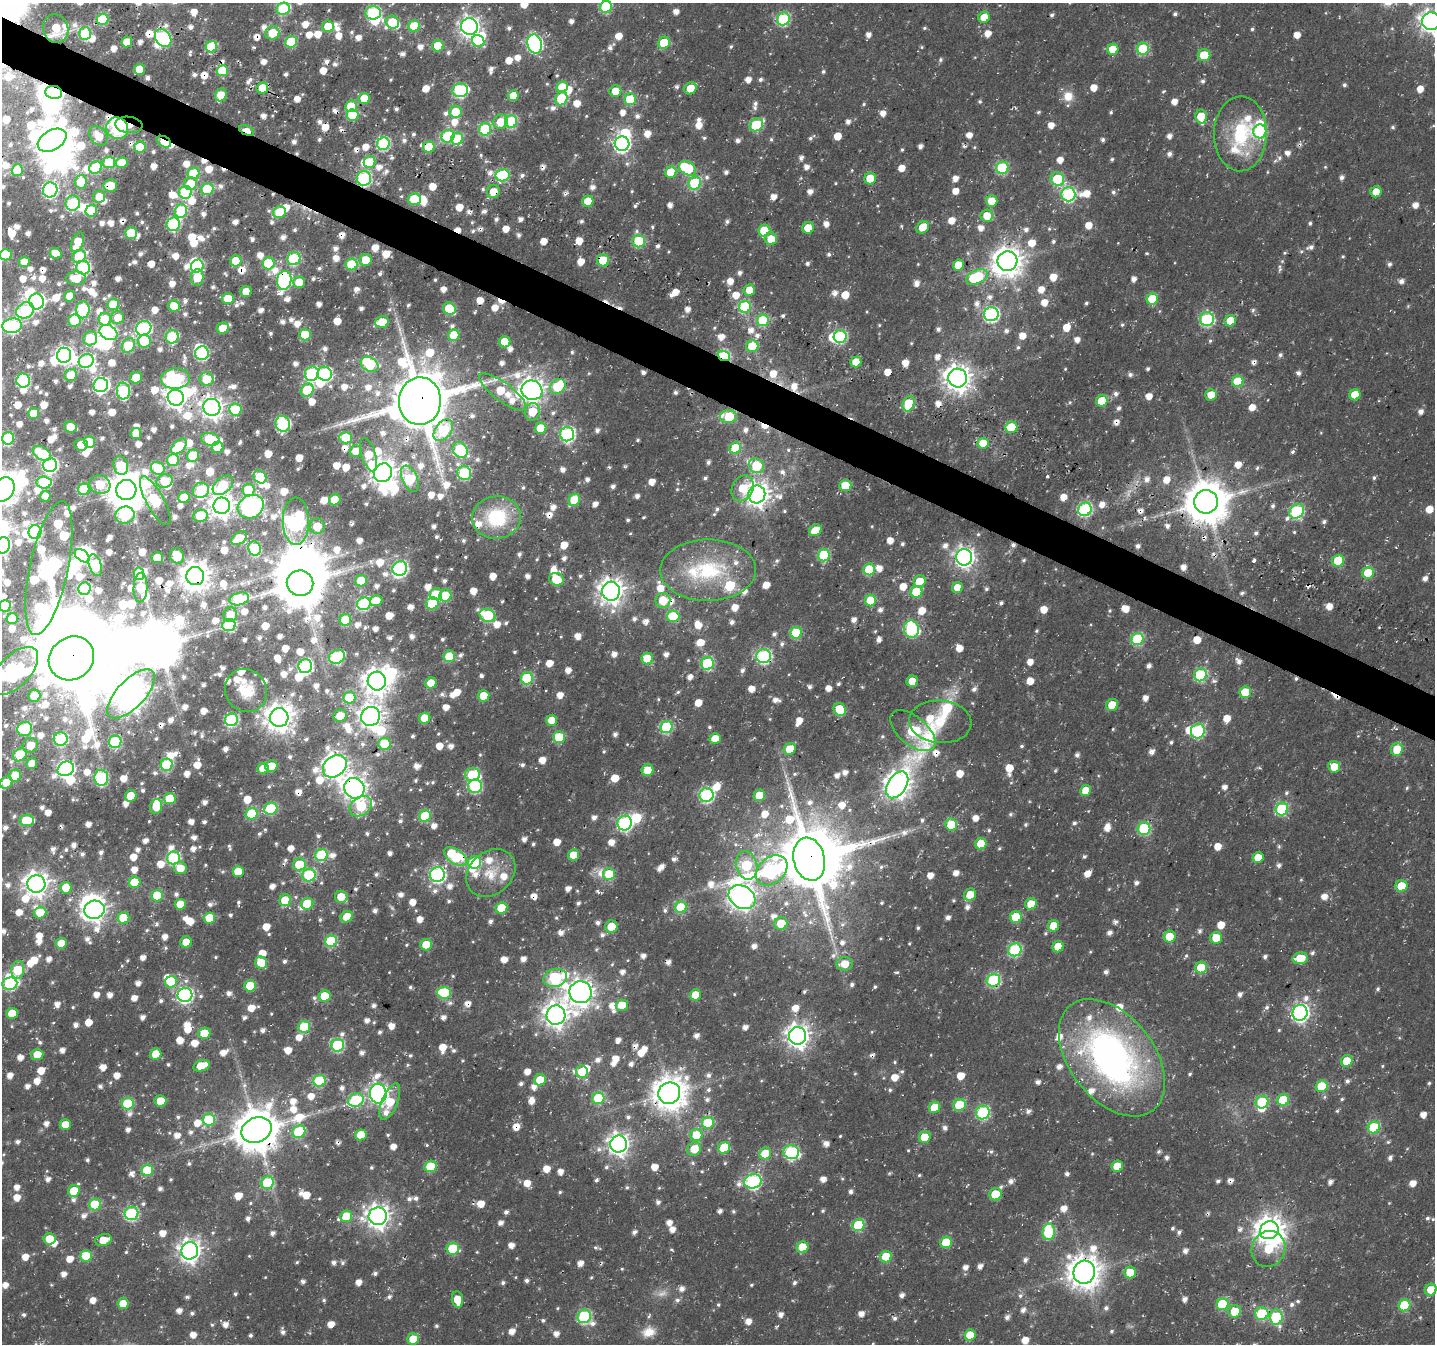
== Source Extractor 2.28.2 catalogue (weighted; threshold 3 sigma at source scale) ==
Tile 11 of 4 x 4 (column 3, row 3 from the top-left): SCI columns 2877-4309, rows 1630-2971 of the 5806 x 5920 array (HDU 1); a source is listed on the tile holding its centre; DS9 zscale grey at full resolution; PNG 1437 x 1346 px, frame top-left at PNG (2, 3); each listed source drawn as its Kron ellipse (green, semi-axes under 4 px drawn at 4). Shown black and unused: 3% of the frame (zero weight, under 3 of 4 exposures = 4% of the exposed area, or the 3 px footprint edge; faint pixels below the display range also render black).
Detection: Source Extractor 2.28.2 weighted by HDU 2 'WHT'; one run over the whole footprint, this tile lists its part. Background 0.0176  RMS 0.0038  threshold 0.0172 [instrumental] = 3 sigma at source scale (4.5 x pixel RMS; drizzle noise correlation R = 1.50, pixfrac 1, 0.0396/0.0396 arcsec/px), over >= 5 px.
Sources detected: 1836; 8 too faint to see at this stretch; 58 inside a brighter object's white glare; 24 cosmic-ray / hot-pixel residue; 1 long thin detection or spike segment (spike, bleed or trail) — neither listed nor drawn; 48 inside a brighter listed object's ellipse — not listed separately; of the other 1697, all 500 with FLUX_AUTO >= 7.46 (the completeness limit of this list) listed and drawn (1197 fainter detections not listed), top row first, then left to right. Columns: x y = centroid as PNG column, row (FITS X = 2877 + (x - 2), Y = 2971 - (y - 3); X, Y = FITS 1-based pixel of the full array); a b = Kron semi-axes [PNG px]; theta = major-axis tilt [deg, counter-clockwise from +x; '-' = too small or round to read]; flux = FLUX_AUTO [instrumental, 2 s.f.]
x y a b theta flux
606 7 6 6 - 38
283 9 7 6 - 35
373 13 8 6 1 62
984 17 6 5 - 7.6
102 19 6 5 - 30
783 19 7 6 - 50
1431 21 9 9 - 350
392 22 7 6 - 17
328 26 6 5 - 9.5
414 26 6 5 - 27
469 27 8 8 - 240
56 28 14 12 -75 14
272 33 7 6 - 12
85 34 6 6 - 30
163 38 10 7 -55 83
478 41 6 5 - 17
127 42 5 5 - 11
291 42 6 6 - 23
664 43 6 5 - 20
535 44 10 7 -76 120
438 46 6 5 - 17
211 47 6 5 - 31
1113 49 5 5 - 12
1143 49 6 6 - 32
1204 55 6 6 - 14
139 69 5 5 - 11
222 71 5 5 - 20
562 87 5 5 - 11
262 88 6 5 - 17
690 88 6 5 - 9.5
460 90 8 7 - 58
615 91 6 6 - 7.8
54 92 8 6 -9 440
221 95 6 5 - 9
513 96 5 5 - 8.1
364 98 5 5 - 11
561 98 7 6 - 22
630 99 6 5 - 25
351 106 6 6 - 13
455 112 6 6 - 12
352 115 6 6 - 27
1201 117 7 5 -84 11
501 122 8 7 - 9.3
511 122 6 6 - 47
129 125 14 8 -6 14
756 125 7 6 - 38
117 128 11 10 - 82
485 129 6 6 - 41
247 130 8 4 -24 16
1260 131 7 6 - 40
1240 134 37 26 89 38
98 136 11 8 -51 8.8
448 136 7 6 - 31
457 139 6 6 - 25
52 140 15 10 30 720
164 142 8 5 -30 20
383 144 6 6 - 63
622 144 7 7 - 140
140 147 6 5 - 20
429 147 6 5 - 16
109 162 6 6 - 21
122 162 6 5 - 7.9
370 162 6 5 - 13
96 168 7 6 - 33
688 168 9 6 -30 31
1002 168 6 6 - 40
17 170 6 5 - 15
671 172 6 5 - 17
194 173 6 6 - 23
502 175 7 6 - 48
364 178 7 7 - 70
870 178 6 6 - 12
1057 179 7 6 - 29
81 182 6 6 - 15
695 183 7 6 - 44
190 184 6 6 - 11
110 185 7 6 - 10
207 189 6 6 - 25
50 190 7 7 - 92
185 192 6 6 - 36
493 192 7 6 - 7.6
1376 192 5 5 - 8.9
1068 194 7 7 - 76
99 197 6 6 - 8.2
414 199 6 6 - 23
588 201 5 5 - 14
991 201 6 6 - 8
73 203 7 7 - 36
91 211 6 5 - 21
181 211 7 6 - 40
279 212 6 5 - 19
987 216 6 6 - 7.7
173 224 7 6 - 57
923 227 7 5 45 9
808 228 6 5 - 8.4
764 231 6 6 - 20
131 233 6 6 - 20
771 239 6 6 - 8.1
639 241 6 6 - 27
78 242 10 5 72 12
56 253 6 5 - 9
6 255 6 5 - 19
79 256 7 6 - 24
294 258 7 6 - 39
366 260 6 6 - 12
603 260 6 6 - 17
236 261 5 5 - 15
1007 261 10 9 - 660
24 262 5 5 - 8.9
268 263 6 6 - 28
352 264 6 6 - 27
958 265 5 5 - 9.6
197 266 7 6 - 47
83 268 7 7 - 65
197 277 8 6 90 15
977 277 11 6 24 39
76 278 10 7 2 8.4
284 280 9 7 78 85
299 282 6 5 - 8.8
749 290 6 5 - 7.7
246 292 5 5 - 9.7
70 296 5 5 - 7.6
228 299 6 5 - 11
1152 299 6 5 - 20
36 301 8 7 - 130
113 304 6 5 - 17
174 306 6 5 - 16
745 307 6 6 - 39
449 309 6 6 - 25
25 310 9 7 33 46
83 310 8 6 -90 47
991 314 7 7 - 94
118 318 6 6 - 7.5
105 319 6 6 - 20
1207 319 7 7 - 66
74 320 6 6 - 16
763 320 6 5 - 34
1230 321 6 5 - 9.3
382 322 7 5 17 10
12 326 10 7 9 93
144 328 8 7 - 89
223 328 6 5 - 8.8
108 332 9 7 -28 81
305 335 6 6 - 16
454 335 6 5 - 16
840 336 6 6 - 53
172 337 7 6 - 41
90 338 7 7 - 20
144 341 6 6 - 21
505 342 5 5 - 12
128 345 8 6 60 30
752 346 6 6 - 18
202 353 7 6 - 58
64 355 7 7 - 190
724 356 6 5 - 56
86 361 7 6 - 60
856 362 5 5 - 10
370 364 9 7 -29 34
312 374 7 7 - 59
325 374 7 7 - 56
71 375 6 6 - 11
136 378 6 5 - 11
958 378 9 9 - 520
175 379 14 10 4 64
207 379 7 6 - 17
23 381 7 7 - 58
1238 381 6 5 - 21
101 385 7 7 - 110
558 386 8 7 - 24
307 390 7 6 - 24
532 390 10 9 - 420
123 391 8 6 -87 53
503 392 28 9 -37 24
1211 395 6 5 - 7.6
1355 395 5 5 - 12
176 398 8 7 - 310
420 401 24 21 88 3200
1102 401 6 5 - 14
909 404 8 5 66 22
212 407 8 8 - 330
235 409 6 6 - 24
532 412 9 7 71 11
34 413 5 5 - 13
729 417 8 6 2 19
283 424 8 7 - 67
70 427 6 5 - 11
1011 427 6 6 - 15
541 428 6 5 - 14
443 430 12 8 51 42
136 434 5 5 - 9.6
567 434 7 7 - 95
8 438 6 6 - 43
345 438 6 5 - 15
210 439 9 6 -10 23
89 442 6 5 - 16
983 443 5 5 - 10
81 445 7 6 - 7.7
179 446 9 5 46 27
217 447 6 6 - 10
735 448 6 5 - 19
460 450 8 7 - 42
356 451 6 5 - 8.1
42 453 10 6 -31 19
368 455 17 7 -74 14
193 456 6 6 - 22
173 460 6 6 - 24
50 465 7 6 - 98
121 465 9 7 -74 21
756 466 8 7 - 26
158 468 7 6 - 23
383 473 10 8 52 380
464 473 7 6 - 56
260 477 7 6 - 21
410 479 14 7 -66 43
164 481 8 7 - 9.6
44 482 7 6 - 30
100 484 11 9 -19 22
223 485 12 7 43 32
845 485 6 5 - 14
743 488 13 10 63 10
3 489 13 10 52 550
84 489 6 5 - 33
126 490 10 10 - 1200
201 490 8 7 - 50
248 490 6 6 - 17
757 494 9 8 - 420
45 496 5 5 - 7.8
184 497 6 5 - 12
335 500 6 5 - 13
574 500 6 5 - 16
155 501 27 8 -61 49
1206 502 12 11 - 1700
222 506 8 8 - 420
251 507 13 11 29 130
1085 509 7 6 - 73
1297 511 8 6 39 64
125 515 10 8 16 52
200 516 7 6 - 22
497 517 24 21 7 31
296 521 24 13 -89 110
317 526 8 7 - 8.9
815 530 7 5 29 7.7
35 532 7 6 - 68
239 538 9 5 35 11
3 545 8 7 - 80
254 549 7 6 - 36
824 555 6 6 - 35
82 556 8 5 -37 40
177 556 8 6 -71 7.9
964 557 8 8 - 240
157 558 6 5 - 8.4
1338 561 6 5 - 23
95 565 11 6 -72 42
49 568 68 19 78 230
400 568 7 7 - 95
869 569 6 6 - 26
708 570 48 31 0 41
1368 573 6 5 - 17
139 574 6 5 - 23
195 576 9 9 - 680
556 579 7 6 - 12
361 581 6 5 - 16
919 581 6 6 - 9.3
300 583 13 12 - 2100
140 588 15 7 88 16
957 588 5 5 - 7.9
84 589 6 6 - 50
611 591 9 9 - 440
916 592 6 6 - 22
436 594 6 6 - 11
445 596 6 5 - 21
239 599 10 6 14 34
663 600 7 7 - 9.4
870 600 6 5 - 19
376 601 6 5 - 8.6
432 603 6 6 - 27
364 604 7 6 - 58
5 606 6 6 - 28
230 615 7 6 - 8.7
487 615 8 6 -25 40
673 616 6 6 - 20
12 619 5 5 - 13
345 620 6 5 - 24
229 625 6 6 - 38
911 629 8 7 - 62
796 633 6 6 - 27
1137 639 6 6 - 42
449 656 6 5 - 17
764 656 7 7 - 81
337 657 8 6 23 52
71 658 23 21 37 3900
647 659 6 5 - 15
707 663 6 6 - 44
305 666 7 6 - 83
15 671 29 15 46 110
1200 675 6 6 - 50
527 678 6 6 - 36
377 681 9 9 - 510
912 681 5 5 - 7.8
431 683 6 5 - 10
246 691 22 20 -54 10
1245 692 6 5 - 18
131 694 31 14 46 630
34 696 6 6 - 9.2
483 696 6 5 - 11
350 698 6 6 - 27
1112 705 6 6 - 10
840 709 7 6 - 19
340 716 7 6 - 9.2
371 716 10 9 - 400
279 717 9 9 - 620
425 718 6 5 - 13
231 720 6 6 - 59
552 720 5 5 - 8.8
940 722 31 21 -5 21
666 727 6 6 - 45
25 729 7 7 - 25
913 731 27 14 -40 51
1198 731 7 6 - 55
559 737 6 5 - 21
61 739 7 6 - 49
715 739 5 5 - 9.3
115 742 6 6 - 45
384 744 6 6 - 20
30 745 8 7 - 8.3
790 749 6 5 - 11
1397 749 6 6 - 13
20 755 8 6 35 32
32 764 5 5 - 7.9
167 765 6 6 - 40
271 766 6 5 - 11
335 766 13 10 38 400
1334 767 6 5 - 8.5
66 769 8 7 - 160
263 769 5 5 - 8
647 770 6 5 - 11
472 775 8 6 6 33
15 776 6 6 - 17
101 778 8 7 - 57
6 782 7 5 49 10
897 785 15 9 58 480
475 786 7 6 - 52
354 788 10 9 - 380
1086 790 5 5 - 8.1
706 795 7 7 - 78
759 795 6 5 - 9.6
131 796 6 5 - 9.9
170 799 6 5 - 15
361 806 12 9 36 26
156 807 7 6 - 12
271 809 6 6 - 33
1282 809 6 6 - 46
252 814 6 5 - 26
425 816 6 5 - 30
27 820 7 5 4 23
625 823 7 7 - 86
951 825 6 6 - 19
1144 829 6 6 - 44
981 844 6 5 - 13
321 855 6 6 - 36
574 855 6 5 - 11
455 856 12 7 -32 40
1258 857 5 5 - 7.9
173 858 6 6 - 52
809 859 22 15 -75 3500
475 862 6 6 - 28
299 864 6 6 - 17
746 865 14 10 -76 38
180 868 6 6 - 7.5
772 870 17 13 42 89
238 871 5 5 - 13
491 873 27 21 41 13
609 874 6 6 - 13
309 875 7 6 - 43
437 875 7 7 - 110
135 882 6 5 - 15
36 884 9 8 - 440
1401 886 6 6 - 11
66 888 6 5 - 10
970 895 6 5 - 10
157 896 6 5 - 21
341 897 6 6 - 9
742 897 14 11 -30 450
285 900 6 5 - 13
180 904 5 5 - 8.9
307 904 6 5 - 17
1031 904 6 5 - 9.8
681 907 6 5 - 24
501 908 6 5 - 16
94 910 10 9 - 370
40 912 6 6 - 9.8
347 917 6 5 - 10
1016 917 6 5 - 15
123 918 6 5 - 20
209 918 6 5 - 16
781 923 6 6 - 12
1053 926 6 5 - 11
611 927 6 6 - 11
1170 937 6 5 - 14
1216 938 6 6 - 11
331 941 6 6 - 33
186 942 6 5 - 8.5
61 943 5 5 - 9.1
426 945 6 5 - 16
1058 947 6 5 - 9.9
1015 950 7 6 - 49
1300 958 7 6 - 11
261 963 6 6 - 14
845 964 8 7 - 7.6
1201 967 6 5 - 15
18 970 9 6 81 26
555 978 12 9 16 56
993 980 7 6 - 49
171 982 6 5 - 17
10 984 7 6 - 40
250 986 6 5 - 18
581 992 11 11 - 440
444 993 7 6 - 30
185 995 7 7 - 100
695 995 5 5 - 12
325 996 6 5 - 18
622 1005 6 5 - 9.2
12 1013 5 5 - 13
1300 1013 8 7 - 150
556 1015 10 9 - 440
304 1027 6 5 - 28
204 1033 6 6 - 13
798 1036 9 8 - 370
338 1045 6 6 - 51
156 1054 6 5 - 9.1
37 1055 6 5 - 11
1112 1058 67 42 -52 190
1347 1061 6 5 - 9.6
201 1066 8 5 17 10
582 1072 6 6 - 10
540 1080 6 5 - 11
319 1081 6 6 - 32
1322 1086 6 5 - 21
669 1093 11 10 - 900
378 1094 10 8 -84 210
598 1098 6 6 - 33
356 1100 8 6 25 43
1283 1100 6 5 - 25
160 1101 6 5 - 8.6
390 1102 19 8 67 13
1262 1102 6 6 - 29
128 1104 6 6 - 31
959 1105 6 6 - 20
935 1107 6 5 - 11
983 1113 7 6 - 55
209 1120 6 6 - 24
708 1123 6 6 - 25
65 1125 5 5 - 8.3
1374 1127 6 5 - 31
256 1130 15 12 25 1800
299 1132 7 6 - 33
361 1135 6 5 - 13
696 1135 6 6 - 19
925 1137 6 5 - 12
619 1144 8 8 - 300
724 1148 6 5 - 18
694 1149 7 6 - 9.3
791 1152 8 7 - 65
765 1153 6 5 - 13
430 1166 6 5 - 19
1117 1166 6 5 - 10
147 1170 6 5 - 24
753 1181 9 7 14 100
267 1183 6 6 - 27
74 1191 6 5 - 14
995 1194 6 6 - 13
95 1205 6 6 - 27
131 1213 7 6 - 61
346 1216 6 5 - 16
378 1216 9 9 - 380
858 1225 6 6 - 35
1269 1230 9 8 - 600
1049 1232 8 6 88 37
50 1239 6 5 - 11
103 1240 8 5 18 8.3
946 1242 6 5 - 19
803 1247 6 5 - 14
453 1249 6 6 - 25
1268 1249 18 16 64 15
190 1251 8 8 - 330
86 1256 6 5 - 18
886 1257 6 5 - 21
1084 1272 12 10 75 850
1130 1272 6 6 - 12
1431 1290 6 5 - 7.6
457 1300 8 5 -82 7.7
123 1304 5 5 - 9.2
1222 1304 6 5 - 27
1404 1305 6 5 - 27
1234 1311 6 6 - 12
1262 1314 6 6 - 34
584 1316 7 6 - 59
1276 1317 7 6 - 40
970 1335 6 5 - 9.4
413 1339 6 5 - 11
Overlapping masked pixels (flux is a lower limit): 37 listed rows (the first 20) at x y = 56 28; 262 88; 54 92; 129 125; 117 128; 247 130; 52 140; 164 142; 383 144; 429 147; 502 175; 364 178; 110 185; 493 192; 603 260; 284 280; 724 356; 123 391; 420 401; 212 407
Isophote crosses this tile's border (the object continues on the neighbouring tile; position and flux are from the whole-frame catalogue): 10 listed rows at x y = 606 7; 1431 21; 6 255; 25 310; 3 489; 3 545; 5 606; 15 671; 6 782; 1431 1290